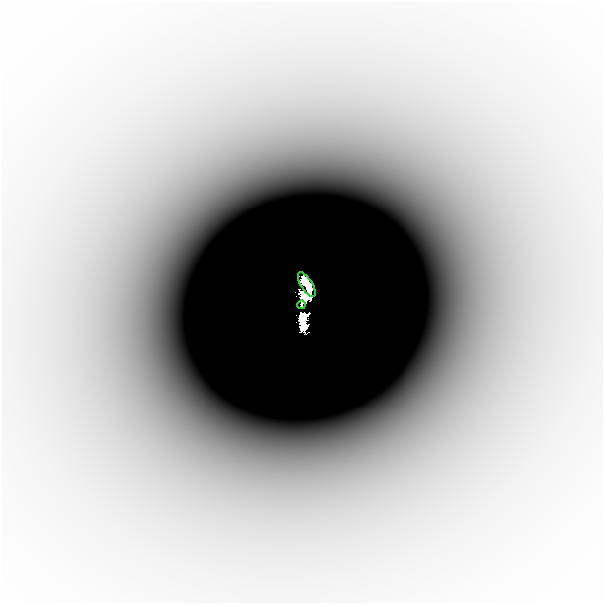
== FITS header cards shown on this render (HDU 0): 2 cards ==
NAXIS1  =                  601
NAXIS2  =                  601

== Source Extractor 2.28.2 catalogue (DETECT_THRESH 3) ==
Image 601 x 601 px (HDU 0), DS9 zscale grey, 1 PNG px = 1 image px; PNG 605 x 605 px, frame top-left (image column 1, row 601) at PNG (2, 2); each listed source drawn as its Kron ellipse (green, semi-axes under 4 px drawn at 4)
Background -2.38e-05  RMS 6.4e-06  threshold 1.91e-05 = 3 sigma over >= 5 px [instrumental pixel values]
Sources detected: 4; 2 with non-positive FLUX_AUTO (blend fragments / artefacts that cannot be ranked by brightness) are neither listed nor drawn; the other 2 listed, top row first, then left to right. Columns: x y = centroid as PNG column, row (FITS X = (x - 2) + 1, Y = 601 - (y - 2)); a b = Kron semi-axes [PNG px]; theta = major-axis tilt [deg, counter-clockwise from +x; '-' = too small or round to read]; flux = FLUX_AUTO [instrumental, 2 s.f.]
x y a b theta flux
307 285 14 5 -58 2.1
301 305 4 2 - 0.37
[2 non-positive-flux detections neither listed nor drawn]